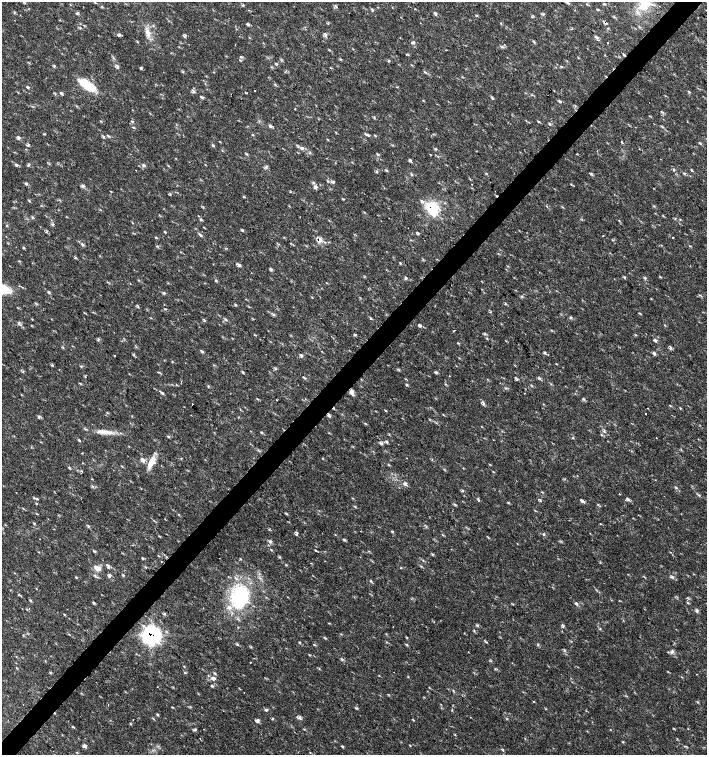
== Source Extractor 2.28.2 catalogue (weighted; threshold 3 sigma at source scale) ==
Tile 10 of 4 x 4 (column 2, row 3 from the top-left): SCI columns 1635-3043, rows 1507-3012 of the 6023 x 6029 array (HDU 1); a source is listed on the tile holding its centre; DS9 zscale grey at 2 x 2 block average (1 PNG px = mean of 2 x 2 image px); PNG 709 x 757 px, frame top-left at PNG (2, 2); no overlay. Shown black and unused: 4% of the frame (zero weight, under 2 of 3 exposures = <1% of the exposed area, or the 3 px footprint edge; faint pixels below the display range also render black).
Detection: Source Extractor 2.28.2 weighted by HDU 2 'WHT'; one run over the whole footprint, this tile lists its part. Background 0.0182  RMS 0.003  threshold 0.0136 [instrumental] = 3 sigma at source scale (4.5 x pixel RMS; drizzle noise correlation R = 1.50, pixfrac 1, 0.0396/0.0396 arcsec/px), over >= 5 px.
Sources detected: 260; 1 inside a brighter object's white glare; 5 cosmic-ray / hot-pixel residue — not listed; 3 inside a brighter listed object's ellipse — not listed separately; the other 251 listed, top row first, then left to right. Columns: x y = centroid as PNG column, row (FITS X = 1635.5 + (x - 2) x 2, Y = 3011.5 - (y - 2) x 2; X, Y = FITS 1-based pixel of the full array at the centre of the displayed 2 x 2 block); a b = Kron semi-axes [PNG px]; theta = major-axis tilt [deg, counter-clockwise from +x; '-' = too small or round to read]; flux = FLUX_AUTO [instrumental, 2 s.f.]
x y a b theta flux
24 2 4 3 - 0.7
568 3 5 2 - 0.9
604 4 4 2 - 0.64
336 6 5 2 - 0.76
643 6 22 12 65 16
102 7 3 2 - 0.6
372 10 3 3 - 0.66
78 14 3 2 - 0.68
436 14 4 3 - 0.89
543 14 3 2 - 0.59
477 16 4 2 - 0.48
501 23 2 2 - 0.33
605 23 5 2 - 1.3
153 25 3 2 - 0.47
248 25 4 3 - 0.95
148 33 12 6 -67 5.2
119 35 5 3 - 0.96
325 35 6 3 88 1.4
185 36 5 3 - 0.93
596 37 7 3 -35 1.2
411 43 3 2 - 0.65
607 43 2 2 - 0.54
446 50 2 2 - 0.75
623 54 3 2 - 0.8
241 57 5 2 - 0.75
341 59 3 2 - 0.45
54 66 4 3 - 0.69
117 66 6 3 -72 1.4
141 68 4 2 - 0.68
331 68 3 2 - 0.39
425 72 6 2 -33 0.77
88 85 16 7 -34 24
28 87 4 3 - 0.89
193 91 6 2 -67 0.76
255 91 2 2 - 0.45
61 93 4 3 - 1.2
203 97 3 3 - 0.79
492 98 3 2 - 0.6
560 102 3 3 - 0.83
76 106 3 2 - 0.42
132 121 3 2 - 0.72
538 121 4 2 - 0.46
271 126 5 3 - 0.95
133 127 5 2 - 0.58
662 127 3 2 - 0.49
44 134 4 2 - 0.48
252 134 3 2 - 0.54
367 135 6 3 -26 1.3
108 136 5 2 - 0.7
18 137 5 4 - 1.3
103 137 4 2 - 0.52
220 142 3 2 - 0.32
622 142 2 2 - 0.9
28 145 4 3 - 0.89
213 145 3 3 - 1
298 146 3 2 - 0.49
302 149 4 3 - 1.2
430 154 2 2 - 1.1
577 154 2 2 - 0.39
17 165 4 3 - 0.92
28 165 5 2 - 0.75
144 166 5 3 - 1.3
266 167 6 2 40 0.91
386 170 3 2 - 0.53
674 170 4 2 - 0.57
692 170 3 2 - 0.63
486 173 3 2 - 0.48
411 174 4 3 - 0.74
591 174 4 2 - 0.6
685 174 4 3 - 0.77
333 182 4 2 - 0.67
313 183 4 3 - 1
472 184 2 2 - 0.24
571 184 3 2 - 0.46
83 186 5 4 - 1.2
315 187 5 4 - 1.7
110 191 3 2 - 0.35
244 197 4 2 - 0.48
343 199 3 2 - 0.47
29 201 4 2 - 0.54
546 206 3 2 - 0.42
203 207 3 2 - 0.38
432 208 17 13 -63 23
32 217 3 2 - 0.64
201 219 4 3 - 0.74
381 221 2 2 - 0.28
53 224 3 2 - 0.56
7 226 3 2 - 0.53
242 230 3 3 - 0.69
165 232 4 2 - 0.55
201 235 3 3 - 0.66
156 237 3 2 - 0.62
673 237 2 2 - 0.56
319 240 5 4 - 4.4
325 242 4 3 - 0.79
82 244 5 3 - 1
690 246 4 2 - 0.46
23 248 3 2 - 0.75
75 258 3 2 - 0.63
19 261 3 2 - 0.45
213 264 2 2 - 0.53
238 265 6 4 -62 1.4
271 269 4 3 - 0.92
624 277 3 2 - 0.53
406 278 5 2 - 0.7
215 280 4 2 - 0.63
326 283 3 2 - 0.33
130 284 2 2 - 0.4
49 292 4 2 - 0.71
312 297 3 2 - 0.35
138 307 4 2 - 0.56
639 313 3 2 - 0.43
273 314 3 2 - 0.63
370 318 4 3 - 0.73
226 319 3 2 - 0.57
204 321 3 2 - 0.52
19 323 6 2 80 0.64
347 323 2 2 - 0.86
419 325 4 3 - 1.5
454 331 2 2 - 0.72
255 335 4 2 - 0.4
355 335 4 3 - 0.8
487 338 3 2 - 0.46
98 339 5 3 - 0.8
655 340 4 3 - 1
670 347 5 3 - 1
201 351 4 2 - 1.2
545 353 4 3 - 0.82
654 353 6 3 -62 1.2
114 355 2 2 - 0.46
301 355 4 2 - 0.52
556 364 3 2 - 0.4
81 366 3 2 - 0.65
243 372 4 3 - 0.76
436 372 4 3 - 1
85 377 3 2 - 0.53
305 378 4 2 - 0.58
539 379 4 3 - 0.91
181 381 3 2 - 0.61
80 383 4 2 - 0.54
407 385 3 2 - 0.85
162 392 8 3 -37 1.4
352 392 7 4 -73 3
584 399 5 2 - 0.67
276 400 2 2 - 0.31
483 403 7 4 -67 1.4
192 404 2 2 - 1.5
670 405 3 2 - 0.52
648 408 2 2 - 0.47
680 408 3 2 - 0.49
385 411 3 2 - 0.56
107 413 3 2 - 0.46
645 414 2 2 - 0.95
329 415 5 3 - 1.3
39 417 6 3 37 0.99
365 423 2 2 - 0.43
105 432 26 5 -7 7.7
262 432 4 3 - 0.65
329 433 3 2 - 0.37
601 435 3 2 - 0.53
168 437 4 2 - 0.66
656 437 2 2 - 0.3
573 438 3 2 - 0.5
79 440 5 2 - 0.72
387 442 5 3 - 0.86
381 443 6 5 - 1.5
322 458 3 2 - 0.39
406 458 2 2 - 0.26
143 460 5 3 - 2.3
151 462 16 8 61 8.4
122 466 3 2 - 0.39
69 468 4 3 - 0.69
444 469 3 2 - 0.39
82 472 3 2 - 0.37
405 484 6 5 - 1.9
676 487 4 3 - 0.84
462 491 3 2 - 0.54
542 492 3 2 - 0.48
619 494 2 2 - 0.61
699 495 3 2 - 0.62
37 499 4 3 - 0.78
628 499 3 3 - 0.96
478 500 3 2 - 0.59
540 500 4 2 - 0.49
583 501 5 4 - 1.4
508 503 3 3 - 0.59
598 504 3 2 - 0.45
355 507 3 2 - 0.51
37 514 3 2 - 0.35
179 515 3 2 - 0.48
600 523 3 2 - 0.31
88 526 3 3 - 0.67
392 531 3 3 - 0.61
297 534 4 3 - 1.1
544 534 4 2 - 0.52
270 541 5 3 - 1.4
315 550 3 2 - 0.4
670 552 3 2 - 0.33
432 554 3 2 - 0.51
158 556 4 2 - 0.48
423 560 3 2 - 0.5
161 562 2 2 - 1.1
286 565 3 2 - 0.48
108 566 5 3 - 1.4
421 566 3 2 - 0.6
97 568 10 6 -22 3.7
401 568 2 2 - 0.35
109 575 6 4 -61 1.3
76 577 4 2 - 0.56
672 577 4 3 - 1.1
371 581 4 2 - 0.76
19 595 3 2 - 0.5
240 596 27 22 71 53
94 603 4 3 - 0.62
688 603 3 2 - 0.53
576 604 5 3 - 1.3
697 611 6 3 68 1.1
64 614 3 2 - 0.47
165 614 3 2 - 0.61
478 626 3 2 - 0.59
563 626 6 2 85 1
69 634 3 2 - 0.43
152 635 8 8 - 130
406 637 3 2 - 0.5
386 642 3 2 - 0.38
237 644 4 3 - 0.75
314 645 3 2 - 0.47
538 645 4 2 - 0.57
564 650 4 2 - 0.71
672 651 6 3 -67 1.3
342 659 3 3 - 0.9
250 662 2 2 - 0.53
184 666 2 2 - 0.36
213 678 4 4 - 2.8
212 686 5 3 - 0.77
697 702 3 3 - 0.63
23 704 2 2 - 0.54
172 707 3 2 - 0.42
266 709 3 2 - 1.7
158 715 3 2 - 0.55
299 718 5 4 - 1.5
258 721 7 3 66 1.5
73 727 5 2 - 0.65
195 729 5 3 - 1
85 738 2 2 - 0.27
200 739 2 2 - 0.74
410 745 3 2 - 0.4
85 746 5 4 - 1.5
342 746 3 2 - 0.86
502 749 4 3 - 0.78
310 752 3 2 - 0.33
Overlapping masked pixels (flux is a lower limit): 5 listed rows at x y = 605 23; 432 208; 319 240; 352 392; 152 635
Isophote crosses this tile's border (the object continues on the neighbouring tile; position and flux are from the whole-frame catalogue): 1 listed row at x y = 643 6
Diffuse or blended objects may show on this block-average render without a row.